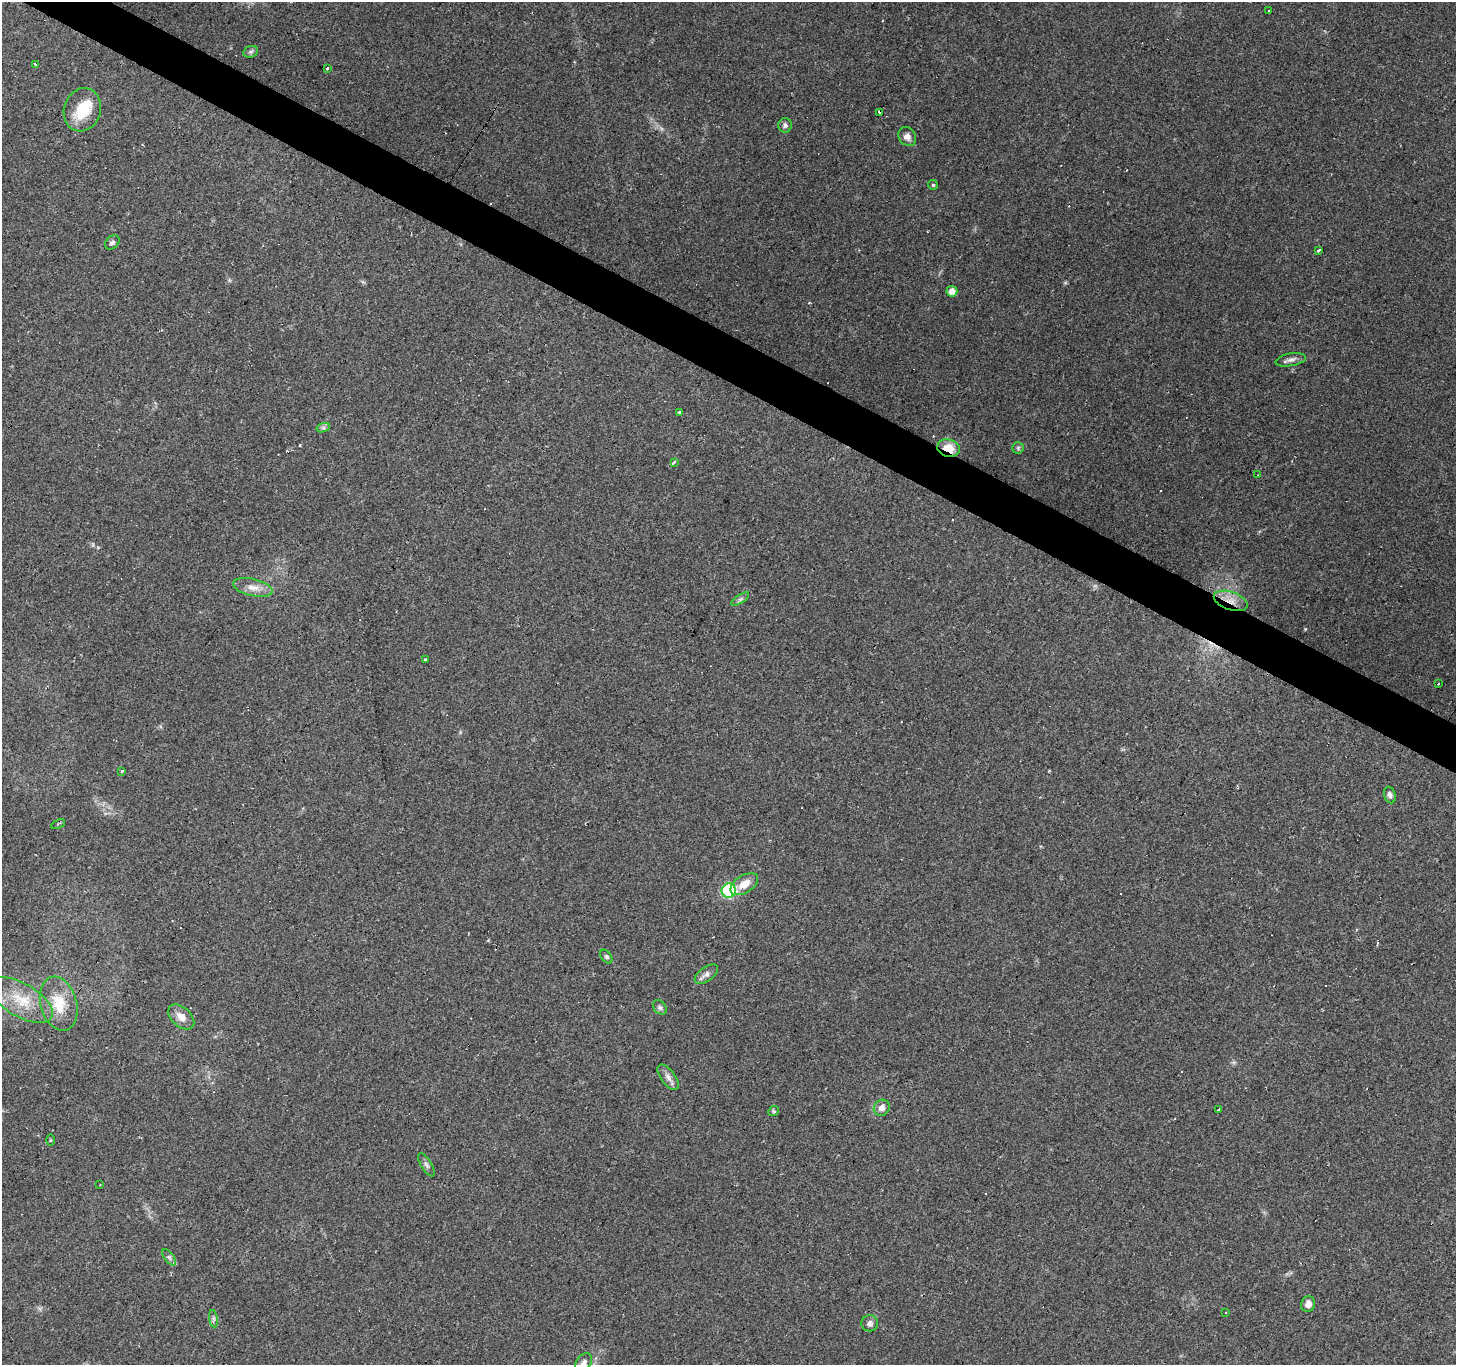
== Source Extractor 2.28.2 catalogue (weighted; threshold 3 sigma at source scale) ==
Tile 11 of 4 x 4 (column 3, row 3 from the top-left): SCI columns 2907-4360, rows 1555-2917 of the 5817 x 5901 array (HDU 1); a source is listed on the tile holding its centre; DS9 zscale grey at full resolution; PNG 1458 x 1367 px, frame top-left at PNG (2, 2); each listed source drawn as its Kron ellipse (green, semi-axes under 4 px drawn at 4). Shown black and unused: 3% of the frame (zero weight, under 2 of 3 exposures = <1% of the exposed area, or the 3 px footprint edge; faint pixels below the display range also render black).
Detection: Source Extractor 2.28.2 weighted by HDU 2 'WHT'; one run over the whole footprint, this tile lists its part. Background 0.0945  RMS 0.0063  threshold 0.0282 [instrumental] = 3 sigma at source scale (4.5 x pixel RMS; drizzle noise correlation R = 1.50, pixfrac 1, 0.0396/0.0396 arcsec/px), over >= 5 px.
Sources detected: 70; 1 inside a brighter object's white glare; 20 cosmic-ray / hot-pixel residue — neither listed nor drawn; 1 inside a brighter listed object's ellipse — not listed separately; the other 48 listed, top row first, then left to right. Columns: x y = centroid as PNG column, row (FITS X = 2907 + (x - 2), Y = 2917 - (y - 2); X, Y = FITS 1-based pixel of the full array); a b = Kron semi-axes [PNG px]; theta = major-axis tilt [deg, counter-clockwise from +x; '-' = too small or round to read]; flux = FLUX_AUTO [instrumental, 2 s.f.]
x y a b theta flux
1268 11 3 2 - 0.7
251 52 7 5 20 1.5
36 65 3 3 - 1.2
327 68 4 3 - 0.9
82 110 22 18 71 20
879 112 3 3 - 2.2
785 125 7 7 - 1.9
907 136 10 8 -54 3.5
933 185 5 5 - 0.95
112 242 8 6 47 1.7
1319 250 4 3 - 3.1
952 291 5 5 - 5
1291 360 15 6 10 3
680 412 4 3 - 1.4
323 428 7 4 18 1.3
948 448 11 8 -16 11
1018 448 6 5 - 1.2
674 462 4 3 - 4.9
1258 475 3 2 - 0.34
253 587 20 8 -12 6.5
740 599 10 4 34 1.4
1231 601 17 9 -19 7.9
425 660 3 3 - 3.5
1438 684 3 2 - 1.6
122 771 3 3 - 1.7
1390 795 8 5 -72 2.1
58 824 7 3 28 0.8
744 884 15 8 32 8.1
729 891 7 7 - 81
606 957 8 5 -53 1.4
706 974 13 7 36 3.1
21 1000 35 16 -30 21
59 1004 27 18 -75 18
660 1007 8 5 -49 1.5
181 1017 15 9 -41 6.5
668 1077 15 7 -53 3.6
882 1108 8 7 - 3.9
1219 1109 3 3 - 6.2
774 1111 5 5 - 0.9
50 1140 6 4 88 0.66
426 1165 13 5 -59 1.8
100 1185 2 2 - 0.46
169 1257 9 4 -54 1.6
1308 1304 8 7 - 4
1226 1312 3 2 - 0.75
213 1319 9 4 -81 1.5
870 1323 8 8 - 2.1
584 1362 10 7 49 2.5
Overlapping masked pixels (flux is a lower limit): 2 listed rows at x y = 948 448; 1231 601
Isophote crosses this tile's border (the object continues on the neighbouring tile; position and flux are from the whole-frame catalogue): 1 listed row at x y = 584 1362